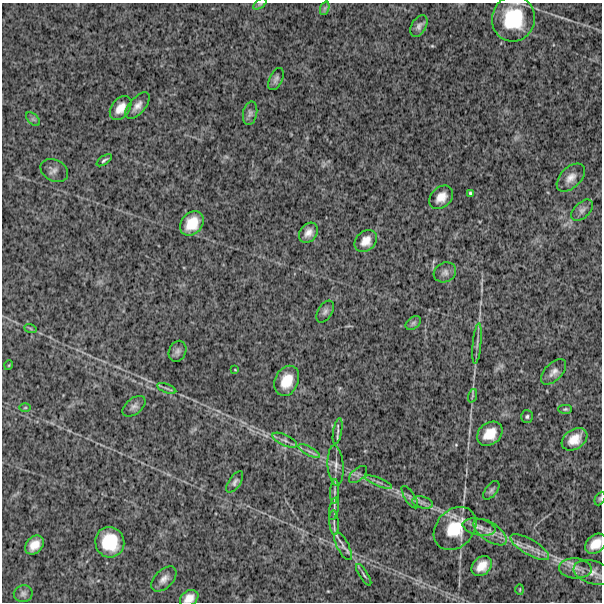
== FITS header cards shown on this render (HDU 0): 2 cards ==
NAXIS1  =                  600
NAXIS2  =                  600

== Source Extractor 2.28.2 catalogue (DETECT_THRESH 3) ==
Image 600 x 600 px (HDU 0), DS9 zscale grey, 1 PNG px = 1 image px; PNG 604 x 604 px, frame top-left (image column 1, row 600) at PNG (2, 3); each listed source drawn as its Kron ellipse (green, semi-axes under 4 px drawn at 4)
Background 934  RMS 280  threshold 851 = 3 sigma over >= 5 px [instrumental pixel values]
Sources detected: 66; all 66 listed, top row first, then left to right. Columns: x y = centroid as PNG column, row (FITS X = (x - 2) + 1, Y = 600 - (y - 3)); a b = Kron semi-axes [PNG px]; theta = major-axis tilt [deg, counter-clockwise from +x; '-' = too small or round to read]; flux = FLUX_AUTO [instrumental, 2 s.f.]
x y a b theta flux
260 4 7 4 35 3.0e+04
325 8 7 4 71 4.0e+04
513 19 23 21 79 1.0e+06
419 26 12 7 61 7.3e+04
276 79 12 6 64 6.7e+04
137 106 16 8 50 1.3e+05
121 108 13 9 53 2.1e+05
250 113 12 7 79 7.0e+04
33 119 8 5 -45 4.3e+04
104 160 9 3 35 3.9e+04
54 170 14 10 -28 9.7e+04
571 178 17 10 45 1.6e+05
470 193 4 3 - 2.8e+04
441 197 13 10 43 2.0e+05
582 210 13 7 42 8.4e+04
192 223 13 10 49 3.7e+05
308 233 11 8 51 1.3e+05
366 241 12 9 45 1.8e+05
445 272 11 9 29 8.7e+04
325 312 12 7 57 6.9e+04
413 323 8 5 36 4.6e+04
30 328 6 4 -19 2.4e+04
477 344 20 3 84 7.7e+04
177 351 11 8 66 7.2e+04
9 365 5 3 - 1.5e+04
235 370 4 2 - 1.3e+04
553 372 16 8 45 1.2e+05
287 381 16 11 65 3.6e+05
167 388 10 3 -21 4.4e+04
472 396 7 4 71 2.6e+04
134 406 13 8 39 8.5e+04
25 408 6 4 1 2.6e+04
565 409 7 4 -1 3.1e+04
527 417 6 6 - 3.8e+04
338 431 13 4 80 6.0e+04
490 434 14 10 40 3.2e+05
574 439 14 9 33 2.6e+05
285 440 13 5 -24 8.1e+04
309 451 12 4 -30 6.8e+04
336 466 20 8 -86 1.4e+05
358 475 11 6 41 5.8e+04
235 482 12 6 56 6.2e+04
379 482 14 3 -22 5.8e+04
491 490 11 6 52 5.1e+04
334 491 12 4 87 5.8e+04
410 497 13 5 -57 6.1e+04
600 498 7 5 64 3.2e+04
422 503 10 6 -14 7.8e+04
334 509 12 4 78 5.3e+04
334 522 12 4 -86 5.5e+04
479 527 16 8 -12 1.4e+05
455 528 24 18 47 6.9e+05
490 532 19 9 -34 1.9e+05
110 542 15 14 - 6.6e+05
596 544 12 8 42 2.5e+05
34 545 11 8 46 2.1e+05
343 546 15 6 -63 9.5e+04
530 547 22 7 -30 2.0e+05
482 566 11 8 44 2.3e+05
575 568 16 10 -5 1.7e+05
593 573 20 11 -16 1.7e+05
364 575 12 3 -57 4.0e+04
164 579 15 9 45 1.3e+05
520 589 5 3 - 1.6e+04
23 594 9 8 - 7.1e+04
189 598 10 7 33 1.6e+05
At the frame edge (FLAGS 8, measured only in part): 5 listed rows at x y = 260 4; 513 19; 600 498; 596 544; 189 598